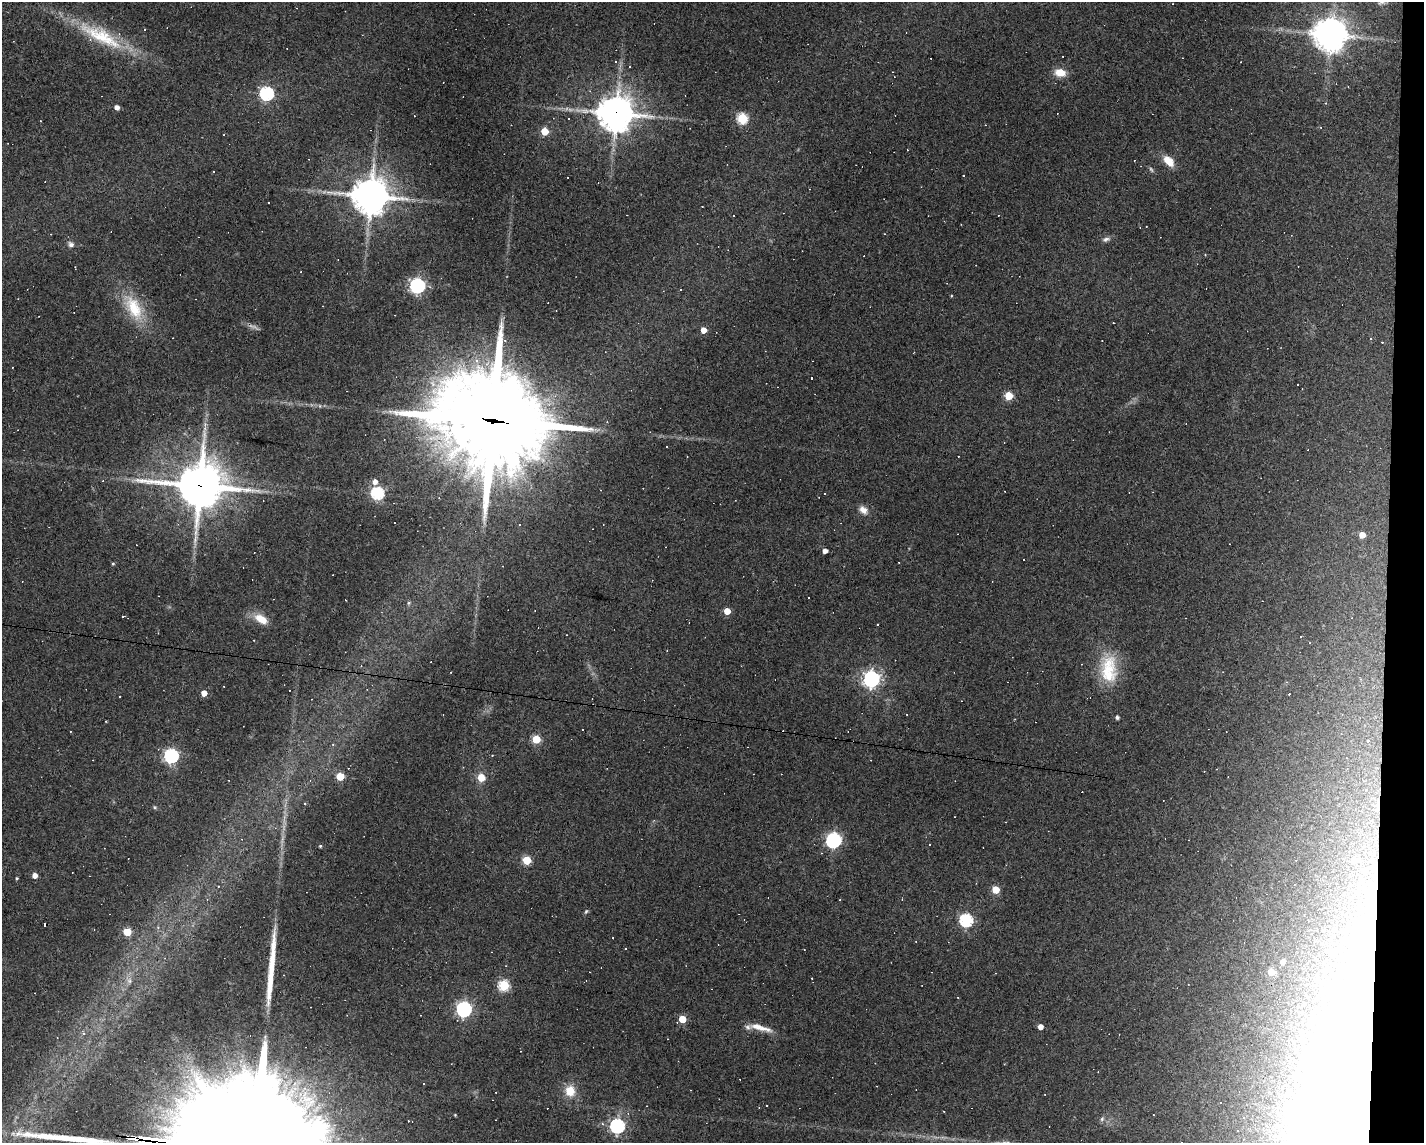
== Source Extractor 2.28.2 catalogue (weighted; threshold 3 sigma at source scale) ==
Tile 6 of 3 x 4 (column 3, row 2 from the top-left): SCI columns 2948-4369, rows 2281-3421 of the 4583 x 4561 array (HDU 1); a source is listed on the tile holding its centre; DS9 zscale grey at full resolution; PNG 1426 x 1145 px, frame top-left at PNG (2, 2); no overlay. Shown black and unused: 3% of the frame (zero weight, under 3 of 4 exposures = <1% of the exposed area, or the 3 px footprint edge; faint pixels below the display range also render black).
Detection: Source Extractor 2.28.2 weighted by HDU 2 'WHT'; one run over the whole footprint, this tile lists its part. Background 0.0808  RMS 0.0057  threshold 0.0257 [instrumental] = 3 sigma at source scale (4.5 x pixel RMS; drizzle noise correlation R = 1.50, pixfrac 1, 0.05/0.05 arcsec/px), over >= 5 px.
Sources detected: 173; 3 too faint to see at this stretch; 1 inside a brighter object's white glare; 71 cosmic-ray / hot-pixel residue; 2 long thin detections or spike segments (spike, bleed or trail) — not listed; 1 inside a brighter listed object's ellipse — not listed separately; the other 95 listed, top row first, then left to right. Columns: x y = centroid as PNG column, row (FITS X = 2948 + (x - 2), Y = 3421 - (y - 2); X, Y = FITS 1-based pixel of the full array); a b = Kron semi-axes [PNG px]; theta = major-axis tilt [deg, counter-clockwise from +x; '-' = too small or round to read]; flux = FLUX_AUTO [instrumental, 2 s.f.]
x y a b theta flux
145 29 3 3 - 1.6
1330 34 11 9 -31 1400
101 36 74 19 -29 41
1060 73 11 8 -8 9.2
1348 87 3 2 - 0.37
267 93 6 6 - 110
117 107 4 4 - 3.3
616 113 13 11 0 1200
742 118 6 5 - 52
40 121 4 3 - 0.37
545 131 5 5 - 18
1168 161 15 9 -46 7.7
963 176 2 2 - 0.45
370 196 12 11 - 1400
1106 239 11 6 13 2
71 244 8 7 - 2
417 285 6 6 - 170
951 296 4 3 - 0.44
134 307 41 19 -62 24
703 330 4 4 - 6.8
1370 339 5 4 - 0.78
1382 342 3 3 - 0.54
477 361 6 6 - 2.6
1009 396 5 5 - 23
320 406 6 5 - 1.1
493 421 42 32 -13 9800
666 447 3 2 - 0.61
687 457 3 2 - 0.53
375 482 6 6 - 3.6
200 486 17 15 8 2100
377 493 6 6 - 82
825 493 3 3 - 1.4
863 510 12 8 -45 4.2
520 525 3 3 - 6.4
1362 535 5 5 - 8.4
825 551 4 4 - 3.3
113 563 4 4 - 0.7
808 597 2 2 - 0.52
409 603 6 5 - 1.1
727 611 5 4 - 8.8
123 617 3 3 - 1.1
261 619 19 10 -31 8.7
877 625 3 3 - 1.1
1108 669 39 22 -87 26
871 679 7 6 - 240
1360 679 5 4 - 0.88
204 693 4 4 - 6.1
1117 717 4 4 - 1.6
536 739 5 5 - 25
1368 741 7 4 46 1.1
333 744 5 3 - 0.51
171 756 6 6 - 140
1347 768 5 4 - 0.69
340 776 5 5 - 21
481 778 5 5 - 12
304 803 3 3 - 2.7
1378 805 12 4 87 7.6
155 807 6 5 - 0.77
1356 824 5 4 - 1.3
275 828 4 4 - 0.71
834 840 7 6 - 160
930 845 3 3 - 2.3
320 846 4 4 - 0.79
527 860 5 5 - 27
1354 860 9 7 -7 8
35 875 5 5 - 4.2
17 878 3 3 - 0.64
218 886 3 3 - 0.39
996 890 5 5 - 18
902 899 3 3 - 0.34
840 900 3 2 - 0.38
1373 908 28 11 -85 19
586 911 7 4 62 0.94
966 920 6 6 - 97
127 932 5 5 - 21
1333 936 4 4 - 2.4
626 948 3 3 - 6.4
804 949 2 2 - 0.3
1283 961 4 4 - 2.7
1271 972 5 5 - 12
1301 979 3 3 - 0.61
129 981 9 6 -88 2.3
504 985 5 5 - 54
958 997 3 2 - 0.38
464 1009 7 6 - 160
682 1019 5 5 - 17
1040 1027 4 4 - 4.6
760 1028 32 7 -15 8.2
84 1033 4 3 - 1.2
570 1091 13 11 -86 9.7
646 1106 3 2 - 0.31
767 1106 3 3 - 1.6
455 1115 3 3 - 0.46
1102 1119 7 5 68 1.3
617 1126 6 6 - 140
Overlapping masked pixels (flux is a lower limit): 5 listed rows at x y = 616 113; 493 421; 200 486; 1378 805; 1373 908